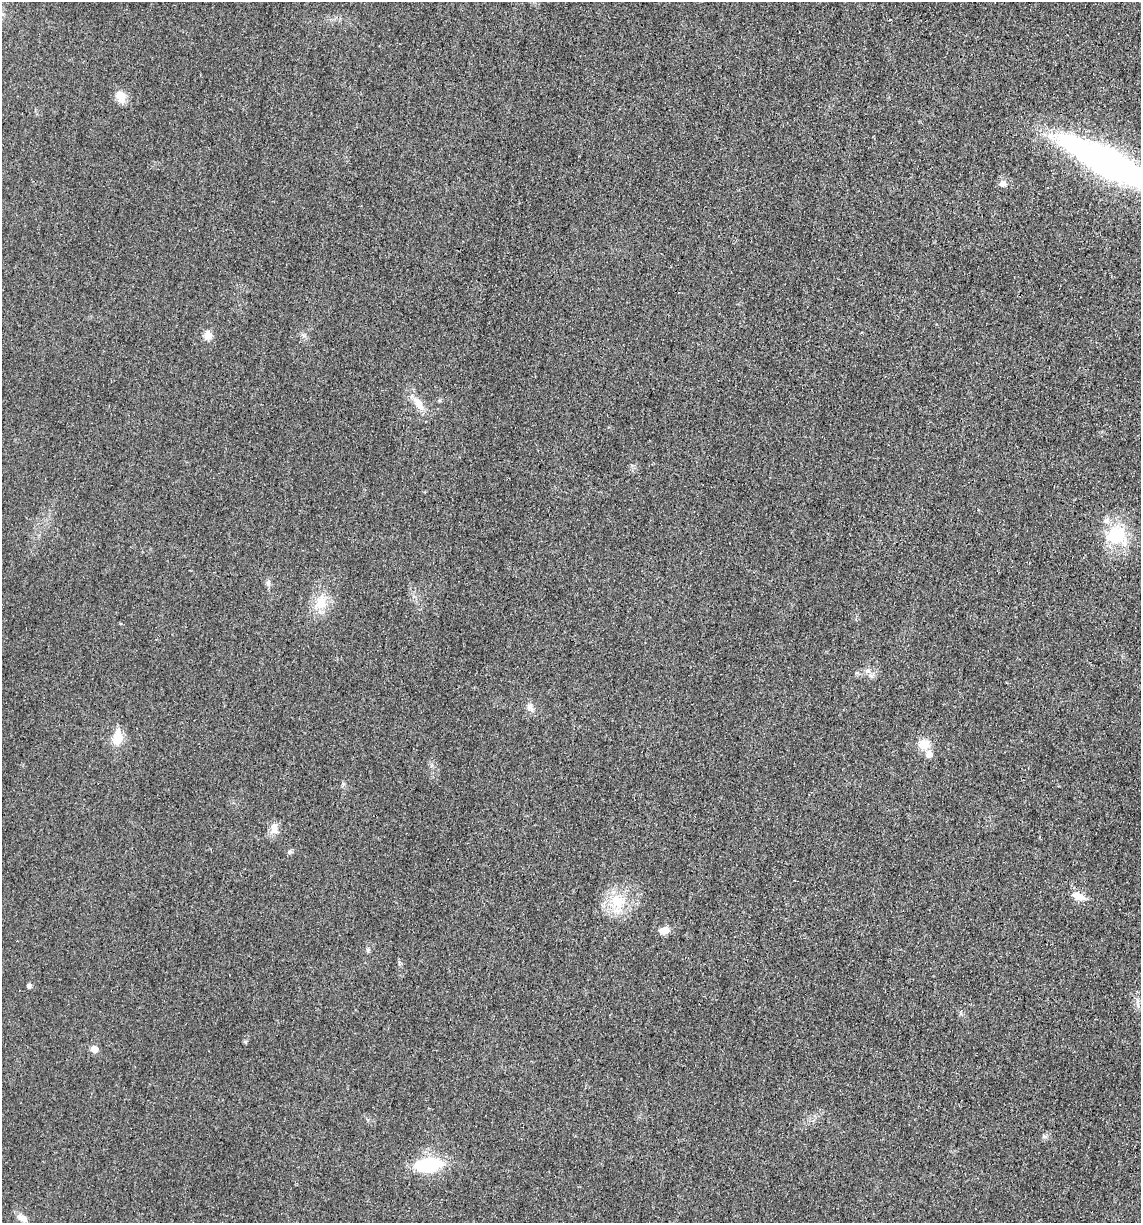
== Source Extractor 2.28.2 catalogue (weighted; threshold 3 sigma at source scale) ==
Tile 6 of 4 x 4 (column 2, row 2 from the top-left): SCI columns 1257-2395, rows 2452-3672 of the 4922 x 4903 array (HDU 1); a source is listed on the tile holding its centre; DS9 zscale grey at full resolution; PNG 1143 x 1225 px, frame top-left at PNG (2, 2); no overlay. Shown black and unused: <1% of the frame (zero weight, under 3 of 4 exposures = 1% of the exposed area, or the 3 px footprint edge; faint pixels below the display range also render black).
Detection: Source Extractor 2.28.2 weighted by HDU 2 'WHT'; one run over the whole footprint, this tile lists its part. Background 0.0292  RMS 0.0058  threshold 0.0262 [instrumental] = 3 sigma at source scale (4.5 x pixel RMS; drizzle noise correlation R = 1.50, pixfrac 1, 0.05/0.05 arcsec/px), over >= 5 px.
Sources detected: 24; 1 inside a brighter listed object's ellipse — not listed separately; the other 23 listed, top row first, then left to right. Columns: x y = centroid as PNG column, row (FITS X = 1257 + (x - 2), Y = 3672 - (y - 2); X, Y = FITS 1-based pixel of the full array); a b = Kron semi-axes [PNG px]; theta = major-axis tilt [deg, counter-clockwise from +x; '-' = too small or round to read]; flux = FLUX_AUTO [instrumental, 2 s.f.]
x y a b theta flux
120 96 15 11 -66 6.7
1108 163 102 23 -28 230
1002 183 6 6 - 3.8
207 335 10 9 - 4.5
419 404 24 8 -55 6.9
1116 535 23 19 38 28
268 583 8 6 89 1.7
321 603 22 16 75 12
868 670 8 5 15 1.9
530 707 12 8 -70 3
117 738 20 13 75 8.8
924 744 15 13 30 7.1
274 828 16 10 -87 4.6
289 852 6 4 71 0.97
1078 896 17 9 -22 6.1
617 901 19 18 - 16
664 930 11 7 11 5.1
367 950 6 4 -89 0.96
29 985 5 5 - 1.5
94 1049 8 8 - 3.7
1044 1136 7 4 -1 1.1
428 1165 28 15 8 32
22 1218 16 7 -25 3.9
Isophote crosses this tile's border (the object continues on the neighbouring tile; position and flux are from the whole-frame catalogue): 1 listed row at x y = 1108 163
Unlisted compact peaks at least as high as the median listed source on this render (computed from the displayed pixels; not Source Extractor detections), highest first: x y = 245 1042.